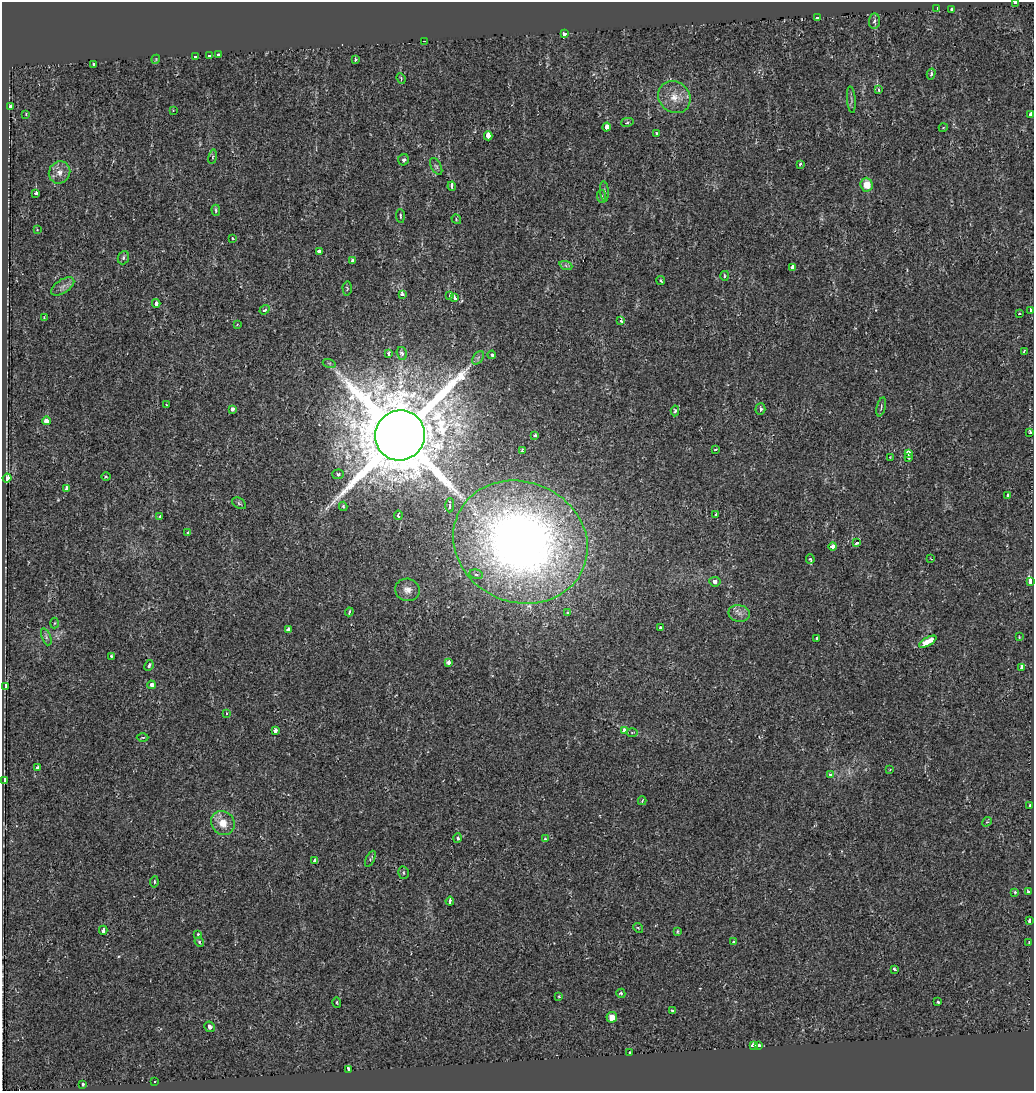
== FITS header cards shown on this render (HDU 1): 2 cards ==
NAXIS1  =                 1032
NAXIS2  =                 1089

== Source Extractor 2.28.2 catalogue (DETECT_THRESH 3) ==
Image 1032 x 1089 px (HDU 1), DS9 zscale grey, 1 PNG px = 1 image px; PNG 1036 x 1093 px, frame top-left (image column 1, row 1089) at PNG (2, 2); each listed source drawn as its Kron ellipse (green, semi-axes under 4 px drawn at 4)
Background 4.00e-04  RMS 0.0048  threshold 0.0144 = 3 sigma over >= 5 px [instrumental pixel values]
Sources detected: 162; all 162 listed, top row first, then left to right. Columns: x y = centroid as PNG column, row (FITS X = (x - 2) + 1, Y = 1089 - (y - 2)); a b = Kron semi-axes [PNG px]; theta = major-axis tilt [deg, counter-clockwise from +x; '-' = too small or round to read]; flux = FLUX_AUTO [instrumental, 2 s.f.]
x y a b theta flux
1015 3 3 2 - 2.7
937 9 3 2 - 0.31
952 9 3 3 - 0.95
817 18 3 3 - 6.3
874 21 8 5 86 0.87
564 34 4 3 - 28
424 41 3 2 - 1
219 55 4 3 - 12
195 56 3 3 - 2.1
209 56 4 3 - 2.1
156 59 4 3 - 0.28
355 60 3 3 - 0.54
93 64 3 2 - 0.37
931 74 6 3 76 0.64
401 78 5 3 - 0.39
879 90 3 3 - 0.8
674 97 17 15 -41 5.1
851 100 13 3 -85 0.79
11 106 3 3 - 2.6
173 110 3 2 - 0.22
26 114 3 3 - 0.34
1031 114 4 3 - 2
627 122 6 4 12 0.52
606 127 4 3 - 3.8
943 128 4 3 - 0.24
656 133 3 3 - 0.52
488 136 4 3 - 8.9
213 157 7 4 81 0.53
404 160 6 5 - 0.84
800 164 4 3 - 0.49
436 166 9 5 -63 0.84
59 172 11 10 - 2.5
867 185 7 6 - 4.9
452 186 5 3 - 6.4
604 191 10 4 -84 0.7
36 193 3 3 - 1.2
601 196 6 4 -86 0.56
216 210 5 3 - 0.57
400 216 7 3 -86 0.45
456 219 5 4 - 0.38
37 230 3 3 - 0.26
232 238 3 2 - 0.54
319 251 3 3 - 1.9
123 258 7 5 67 0.83
353 261 4 3 - 1.8
566 266 7 4 -21 0.62
792 267 4 3 - 9.4
725 276 5 3 - 0.4
661 281 4 3 - 0.48
63 286 13 6 34 1.7
347 288 7 4 -88 0.47
402 294 4 3 - 7.1
450 296 4 3 - 1.8
454 298 4 3 - 4.1
156 303 4 3 - 1.8
264 310 5 3 - 0.7
1031 310 4 3 - 1.8
1019 314 3 2 - 0.63
44 318 4 3 - 0.28
621 321 4 3 - 1.3
237 325 4 2 - 0.22
1024 352 3 2 - 0.53
402 353 7 5 -75 1.3
389 354 3 3 - 5.5
492 355 4 4 - 1.2
478 358 7 5 55 0.93
329 363 6 4 -18 0.5
167 404 3 2 - 0.24
881 407 10 3 75 0.61
232 409 4 3 - 2.2
760 409 6 5 - 0.92
675 411 5 3 - 0.72
46 421 4 3 - 3.5
1030 432 4 3 - 0.9
400 435 25 24 - 4700
535 435 3 3 - 0.53
523 450 4 3 - 0.56
715 450 3 2 - 0.38
908 453 4 4 - 6.2
890 457 2 2 - 0.18
909 458 3 3 - 0.41
338 474 5 5 - 1.1
106 477 5 3 - 0.32
7 478 4 3 - 33
66 488 4 3 - 16
1008 495 4 3 - 1.2
239 503 7 5 -30 0.61
450 505 7 3 89 1.4
343 506 4 3 - 0.54
716 514 3 3 - 0.4
398 515 5 3 - 0.8
160 516 3 3 - 1.3
188 533 4 3 - 0.68
520 542 68 60 -24 280
857 543 3 3 - 3.1
833 546 4 4 - 2.2
810 559 5 4 - 0.61
931 559 3 2 - 0.23
476 574 7 4 -13 0.7
1031 581 4 3 - 26
715 582 5 5 - 1.3
407 590 12 11 - 2.5
349 612 4 3 - 0.62
568 613 3 3 - 0.71
739 613 11 8 -12 1.9
55 623 5 3 - 0.33
661 628 3 3 - 0.54
288 630 4 3 - 3.4
46 637 9 4 -69 0.8
1019 637 4 4 - 0.27
817 638 3 3 - 1.3
928 642 10 4 29 14
111 656 3 3 - 0.5
449 663 4 4 - 1.8
149 665 5 4 - 0.84
1022 667 3 3 - 1.9
151 685 4 3 - 2.5
6 687 4 3 - 13
226 713 3 3 - 1.5
275 731 4 3 - 3.5
624 731 3 3 - 4.6
632 732 6 4 1 0.49
143 737 6 3 1 0.33
37 767 3 3 - 1.3
890 770 3 2 - 0.23
831 775 4 3 - 1.9
4 780 4 3 - 7.2
642 801 4 3 - 0.45
1030 805 3 3 - 4.1
987 822 5 4 - 0.39
223 823 12 11 - 4.8
458 838 5 4 - 0.79
545 839 4 4 - 0.41
370 859 9 3 64 0.57
315 861 4 3 - 2.6
403 873 6 5 - 0.57
154 882 6 4 83 0.6
1015 892 4 4 - 0.47
1028 892 3 3 - 0.77
450 901 4 3 - 4
1029 920 4 3 - 2.5
638 928 5 4 - 0.48
103 930 4 3 - 5
677 931 4 3 - 0.42
198 934 4 4 - 0.46
199 942 5 4 - 0.53
734 942 3 3 - 0.92
1029 943 3 2 - 1.2
894 969 4 3 - 0.58
621 993 4 4 - 0.67
559 997 4 3 - 0.35
337 1002 5 3 - 0.36
938 1002 3 3 - 0.76
672 1010 3 3 - 0.44
612 1017 5 5 - 3.1
210 1027 5 5 - 1.2
753 1046 3 3 - 22
759 1046 3 3 - 3.2
630 1052 3 3 - 4.8
349 1069 4 3 - 7.1
155 1082 3 3 - 1.2
83 1084 3 3 - 2.7
At the frame edge (FLAGS 8, measured only in part): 1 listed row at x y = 1015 3